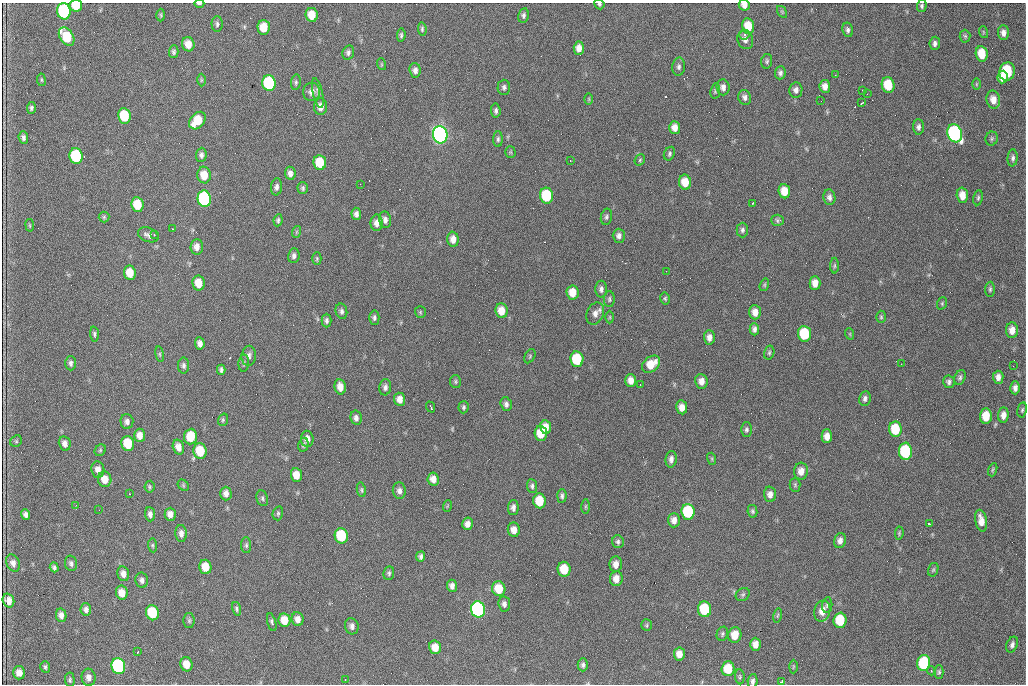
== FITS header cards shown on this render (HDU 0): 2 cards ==
NAXIS1  =                 1024 /fastest changing axis
NAXIS2  =                  682 /next to fastest changing axis

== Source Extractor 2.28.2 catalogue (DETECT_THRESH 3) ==
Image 1024 x 682 px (HDU 0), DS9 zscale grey, 1 PNG px = 1 image px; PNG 1028 x 686 px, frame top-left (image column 1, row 682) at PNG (2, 3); each listed source drawn as its Kron ellipse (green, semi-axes under 4 px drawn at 4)
Background 2540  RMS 34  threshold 102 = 3 sigma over >= 5 px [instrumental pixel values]
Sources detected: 286; all 286 listed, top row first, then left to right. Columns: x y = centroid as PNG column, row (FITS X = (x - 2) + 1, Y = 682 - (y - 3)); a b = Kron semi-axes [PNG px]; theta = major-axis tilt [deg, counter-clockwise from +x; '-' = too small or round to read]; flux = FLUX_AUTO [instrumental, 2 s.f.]
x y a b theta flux
199 4 5 3 - 4.1e+03
599 4 5 4 - 3.6e+03
76 5 6 6 - 6.4e+04
744 5 5 5 - 1.3e+04
922 6 6 5 - 4.5e+03
64 11 8 6 -79 2.8e+05
782 12 6 4 -56 3.3e+03
161 15 6 4 -88 3.2e+03
312 15 7 6 - 3.8e+04
523 15 7 5 78 6.0e+03
217 24 8 5 -90 6.0e+03
748 26 7 6 - 4.3e+04
264 27 7 6 - 4.0e+04
422 29 7 4 -85 3.8e+03
848 30 7 5 -79 6.2e+03
983 32 6 3 -72 2.4e+03
1003 33 7 5 -86 1.1e+04
401 35 7 4 84 4.3e+03
745 35 5 4 - 4.5e+03
965 36 6 5 - 3.9e+03
67 37 10 6 -58 8.5e+04
745 40 10 7 -69 1.1e+04
935 43 6 5 - 7.1e+03
188 44 7 6 - 2.3e+04
579 48 6 5 - 1.6e+04
174 52 6 5 - 5.4e+03
348 53 7 5 76 6.6e+03
982 54 8 6 -81 4.6e+04
767 61 7 5 82 4.5e+03
381 64 6 4 -72 2.5e+03
679 67 9 6 84 7.4e+03
415 70 7 5 -84 1.0e+04
1007 71 9 7 74 1.5e+05
780 73 6 5 - 7.2e+03
835 75 2 2 - 1.2e+03
1003 77 6 5 - 2.7e+04
41 80 6 3 -82 2.6e+03
201 80 6 4 89 2.7e+03
296 82 8 5 81 4.4e+03
269 83 8 6 -81 2.3e+05
976 84 6 4 90 2.5e+03
888 85 8 6 -79 6.5e+04
825 86 6 5 - 1.3e+04
504 87 7 6 - 6.9e+03
723 87 8 6 -84 9.7e+03
796 90 8 6 81 8.7e+03
863 90 3 2 - 4.8e+03
715 91 8 5 82 4.0e+03
312 92 9 8 - 1.4e+04
318 93 15 5 -77 8.3e+03
867 94 2 2 - 1.1e+03
745 97 7 6 - 8.1e+03
589 99 6 4 -89 2.7e+03
993 100 9 6 -80 2.1e+04
821 101 2 2 - 9.1e+02
862 103 4 3 - 2.2e+03
320 107 8 6 -88 1.8e+04
31 108 6 4 84 4.7e+03
496 111 7 5 -84 5.4e+03
124 116 8 6 -80 9.5e+04
197 121 10 7 50 5.9e+04
918 127 7 5 -89 7.5e+03
675 128 6 5 - 1.7e+04
955 133 9 7 -72 5.6e+05
440 135 9 7 -79 1.2e+06
23 137 6 4 -85 6.6e+03
498 139 8 4 89 5.1e+03
992 139 7 6 - 4.2e+03
510 152 5 5 - 2.8e+03
669 154 7 5 63 5.0e+03
201 155 7 5 86 7.4e+03
76 156 8 6 -80 1.9e+05
1013 158 8 5 86 6.7e+03
640 160 6 5 - 3.4e+03
570 161 3 2 - 2.1e+03
320 163 7 6 - 6.2e+04
290 173 6 5 - 9.8e+03
204 175 8 6 -82 3.7e+04
685 182 7 6 - 3.6e+04
360 184 2 2 - 1.0e+03
277 187 8 5 84 7.8e+03
303 188 6 5 - 4.6e+03
784 191 7 6 - 2.9e+04
962 195 8 5 -88 2.4e+04
547 196 8 6 -81 1.2e+05
829 197 8 6 -82 8.5e+03
978 198 7 5 79 4.4e+03
204 199 8 7 - 3.5e+05
753 203 3 2 - 3.8e+03
137 205 7 6 - 5.8e+04
356 214 6 5 - 8.0e+03
104 217 5 5 - 3.3e+03
606 217 8 5 79 5.2e+03
278 220 6 4 82 4.3e+03
385 220 8 6 -83 1.0e+04
777 220 6 5 - 4.6e+03
377 223 8 6 89 1.5e+04
30 225 6 3 -81 2.4e+03
172 229 3 2 - 2.5e+03
742 230 7 6 - 5.9e+03
296 232 6 3 71 2.7e+03
148 235 11 7 -21 1.0e+04
154 235 3 2 - 4.5e+03
619 236 7 6 - 9.1e+03
453 239 8 5 -87 1.7e+04
197 247 8 6 86 1.3e+04
294 256 7 5 83 7.9e+03
317 259 6 4 90 3.3e+03
834 266 8 4 90 3.4e+03
666 271 2 2 - 1.6e+03
130 273 7 6 - 3.8e+04
198 283 7 6 - 3.4e+04
815 283 7 5 90 1.9e+04
764 285 6 4 74 3.6e+03
601 289 8 6 90 8.1e+03
990 289 7 5 89 4.5e+03
572 292 7 6 - 3.0e+04
665 298 6 4 -76 3.5e+03
609 299 8 5 88 4.6e+03
942 303 6 4 71 3.2e+03
341 311 8 5 -78 6.5e+03
501 311 7 6 - 2.9e+04
420 312 6 5 - 3.0e+03
755 312 7 6 - 1.7e+04
595 313 11 8 67 1.4e+04
610 317 6 4 90 3.1e+03
881 317 6 5 - 3.6e+03
374 318 7 5 -88 5.9e+03
326 321 7 5 -90 6.2e+03
754 329 6 4 -90 8.2e+03
1012 330 8 6 -89 1.8e+04
94 334 7 4 -86 4.7e+03
804 334 8 6 -84 1.1e+05
850 334 6 3 -72 2.2e+03
709 337 7 5 -88 1.2e+04
200 343 6 4 -84 1.1e+04
769 353 7 5 75 4.0e+03
160 354 8 4 -82 3.5e+03
249 356 10 7 84 1.0e+04
530 356 7 5 62 3.6e+03
577 359 8 6 -83 1.1e+05
71 363 7 5 -90 6.5e+03
244 363 8 5 87 4.9e+03
651 364 10 7 41 4.0e+04
901 364 2 2 - 1.1e+03
184 365 8 5 -90 6.3e+03
1013 366 2 2 - 5.4e+03
221 370 5 4 - 5.5e+03
960 377 8 5 67 5.1e+03
998 377 6 5 - 1.2e+04
631 380 6 5 - 1.7e+04
701 381 7 6 - 1.5e+04
455 382 6 5 - 3.9e+03
949 382 6 6 - 6.9e+03
640 384 3 2 - 2.9e+03
340 387 8 5 -78 2.0e+04
385 387 8 6 85 7.6e+03
1015 388 6 4 -88 8.6e+03
865 398 7 5 81 7.1e+03
400 399 6 5 - 1.5e+04
506 404 7 5 -73 7.7e+03
431 407 5 2 - 3.6e+03
464 407 6 5 - 4.5e+03
682 407 7 5 -80 1.7e+04
1022 410 7 5 79 4.1e+03
1003 415 7 5 84 1.4e+04
986 416 8 6 88 4.6e+04
356 418 7 5 -79 8.2e+03
223 420 6 5 - 3.7e+03
127 422 7 6 - 8.6e+03
546 427 7 5 -81 2.4e+04
895 429 8 6 -87 7.6e+04
746 430 7 5 89 5.0e+03
541 433 8 6 -88 4.8e+04
140 435 7 5 -88 1.7e+04
190 436 8 6 84 5.2e+04
827 436 7 5 -90 1.7e+04
307 439 8 6 -89 1.5e+04
16 441 6 5 - 3.6e+03
65 443 7 6 - 1.2e+04
128 444 7 6 - 6.7e+04
303 445 7 5 79 4.3e+03
178 447 7 5 -73 1.6e+04
100 450 6 5 - 3.7e+03
200 451 8 6 -79 6.9e+04
905 451 8 6 -87 1.9e+05
671 459 8 5 85 1.0e+04
712 459 6 4 -72 3.0e+03
98 470 8 6 -83 1.6e+04
993 470 7 4 70 3.4e+03
801 471 8 7 - 2.0e+04
296 475 7 5 -82 2.5e+04
105 479 8 6 -82 2.4e+04
433 479 6 5 - 1.8e+04
183 485 6 5 - 3.3e+03
795 485 7 5 -89 3.7e+03
532 486 7 5 -85 5.1e+03
149 487 6 5 - 3.4e+03
361 490 7 4 -80 3.8e+03
399 491 8 6 -84 1.0e+04
226 493 7 5 -90 1.2e+04
129 494 2 2 - 1.3e+03
770 494 8 6 -88 1.3e+04
562 496 7 4 85 5.4e+03
262 498 8 5 -73 5.1e+03
539 501 7 6 - 5.7e+04
76 505 3 2 - 2.0e+03
447 506 6 3 71 2.5e+03
586 506 7 3 89 2.8e+03
513 507 7 5 88 8.8e+03
99 510 2 2 - 1.0e+03
752 511 6 5 - 4.2e+03
688 512 8 6 -86 1.6e+05
278 513 7 5 76 4.3e+03
26 514 5 4 - 7.5e+03
150 514 7 5 -85 8.4e+03
170 514 6 5 - 1.4e+04
674 520 7 6 - 1.4e+04
981 521 11 6 -79 2.2e+04
467 524 6 5 - 1.2e+04
929 524 4 2 - 3.6e+03
514 530 7 6 - 1.9e+04
181 533 8 5 -85 1.1e+04
899 533 7 4 83 3.0e+03
341 536 8 6 -79 1.2e+05
840 541 7 6 - 1.1e+04
618 542 6 6 - 5.0e+03
152 545 7 4 -84 3.5e+03
246 545 8 5 -89 4.5e+03
421 556 5 4 - 6.6e+03
13 563 9 6 -69 1.2e+04
71 563 8 6 -75 6.5e+03
616 564 8 6 87 1.6e+04
54 567 5 3 - 4.7e+03
205 567 7 6 - 4.0e+04
564 569 7 6 - 5.8e+04
933 570 7 5 73 3.6e+03
389 573 7 5 80 4.5e+03
123 574 7 6 - 1.4e+04
616 579 7 6 - 1.8e+04
142 580 8 6 -79 8.7e+03
452 586 6 5 - 9.8e+03
499 589 7 6 - 4.9e+04
122 593 7 6 - 2.6e+04
743 595 7 6 - 4.7e+03
8 601 7 5 -71 1.8e+04
504 604 7 5 -83 8.6e+03
827 605 8 5 84 4.9e+03
86 609 6 5 - 8.3e+03
236 609 7 4 -75 4.4e+03
478 609 8 7 - 5.6e+05
705 609 8 6 -84 1.1e+05
822 611 11 8 77 2.4e+04
152 613 8 6 -73 1.0e+05
61 615 7 5 -80 1.1e+04
777 615 7 3 80 3.2e+03
298 619 7 6 - 1.5e+04
284 620 7 6 - 3.3e+04
840 620 7 6 - 8.7e+04
189 621 7 5 -90 4.9e+03
272 622 9 4 -75 5.3e+03
647 625 6 5 - 3.7e+03
352 626 8 7 - 9.2e+03
722 634 7 5 69 4.6e+03
735 635 8 6 78 3.0e+04
755 644 6 5 - 1.7e+04
1012 645 8 5 67 6.8e+03
435 647 7 6 - 2.6e+04
138 652 3 2 - 2.4e+03
679 654 6 5 - 1.7e+04
924 663 8 6 79 1.8e+05
186 664 7 6 - 2.7e+04
583 665 6 5 - 6.3e+03
118 666 8 7 - 3.7e+05
45 667 6 5 - 4.5e+03
793 667 7 3 89 2.4e+03
728 669 7 6 - 5.2e+04
931 671 4 4 - 2.5e+03
939 672 7 4 -90 4.1e+03
19 673 6 6 - 1.5e+04
89 677 9 7 -81 1.3e+04
740 677 7 4 -86 3.9e+03
70 680 7 4 -87 4.1e+03
345 680 3 2 - 1.2e+03
753 681 7 5 86 6.9e+03
782 681 4 3 - 4.8e+03
At the frame edge (FLAGS 8, measured only in part): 6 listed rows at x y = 199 4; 599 4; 76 5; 744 5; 583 665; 753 681

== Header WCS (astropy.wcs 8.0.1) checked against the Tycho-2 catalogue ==
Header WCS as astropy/WCSLIB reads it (CRVAL/CRPIX/CD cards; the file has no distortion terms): RA---TAN/DEC--TAN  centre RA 07:09:17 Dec +30:56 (107.32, +30.93 deg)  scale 1.44 arcsec/px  FOV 24.5' x 16.3'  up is -93 deg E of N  parity flipped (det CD > 0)
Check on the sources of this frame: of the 60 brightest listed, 3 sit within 2.0 arcsec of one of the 9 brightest Tycho-2 stars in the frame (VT <= 12.48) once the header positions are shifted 0.69 arcsec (0.01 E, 0.69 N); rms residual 0.66 arcsec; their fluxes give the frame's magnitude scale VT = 25.96 - 2.5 log10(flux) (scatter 0.16 mag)
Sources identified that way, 3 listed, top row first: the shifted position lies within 2.0 arcsec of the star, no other Tycho-2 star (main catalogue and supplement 1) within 4.0 arcsec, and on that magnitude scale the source's flux lands within +1.5 / -3 mag of the star's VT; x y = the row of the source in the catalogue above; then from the Tycho-2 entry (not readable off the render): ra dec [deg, ICRS J2000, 3 dp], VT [Tycho-2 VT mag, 2 dp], TYC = Tycho-2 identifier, HIP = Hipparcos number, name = IAU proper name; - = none
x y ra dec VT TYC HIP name
440 135 107.226 +30.900 10.76 2438-883-1 - -
204 199 107.261 +30.807 12.26 2438-856-1 - -
478 609 107.445 +30.924 11.38 2438-1056-1 - -